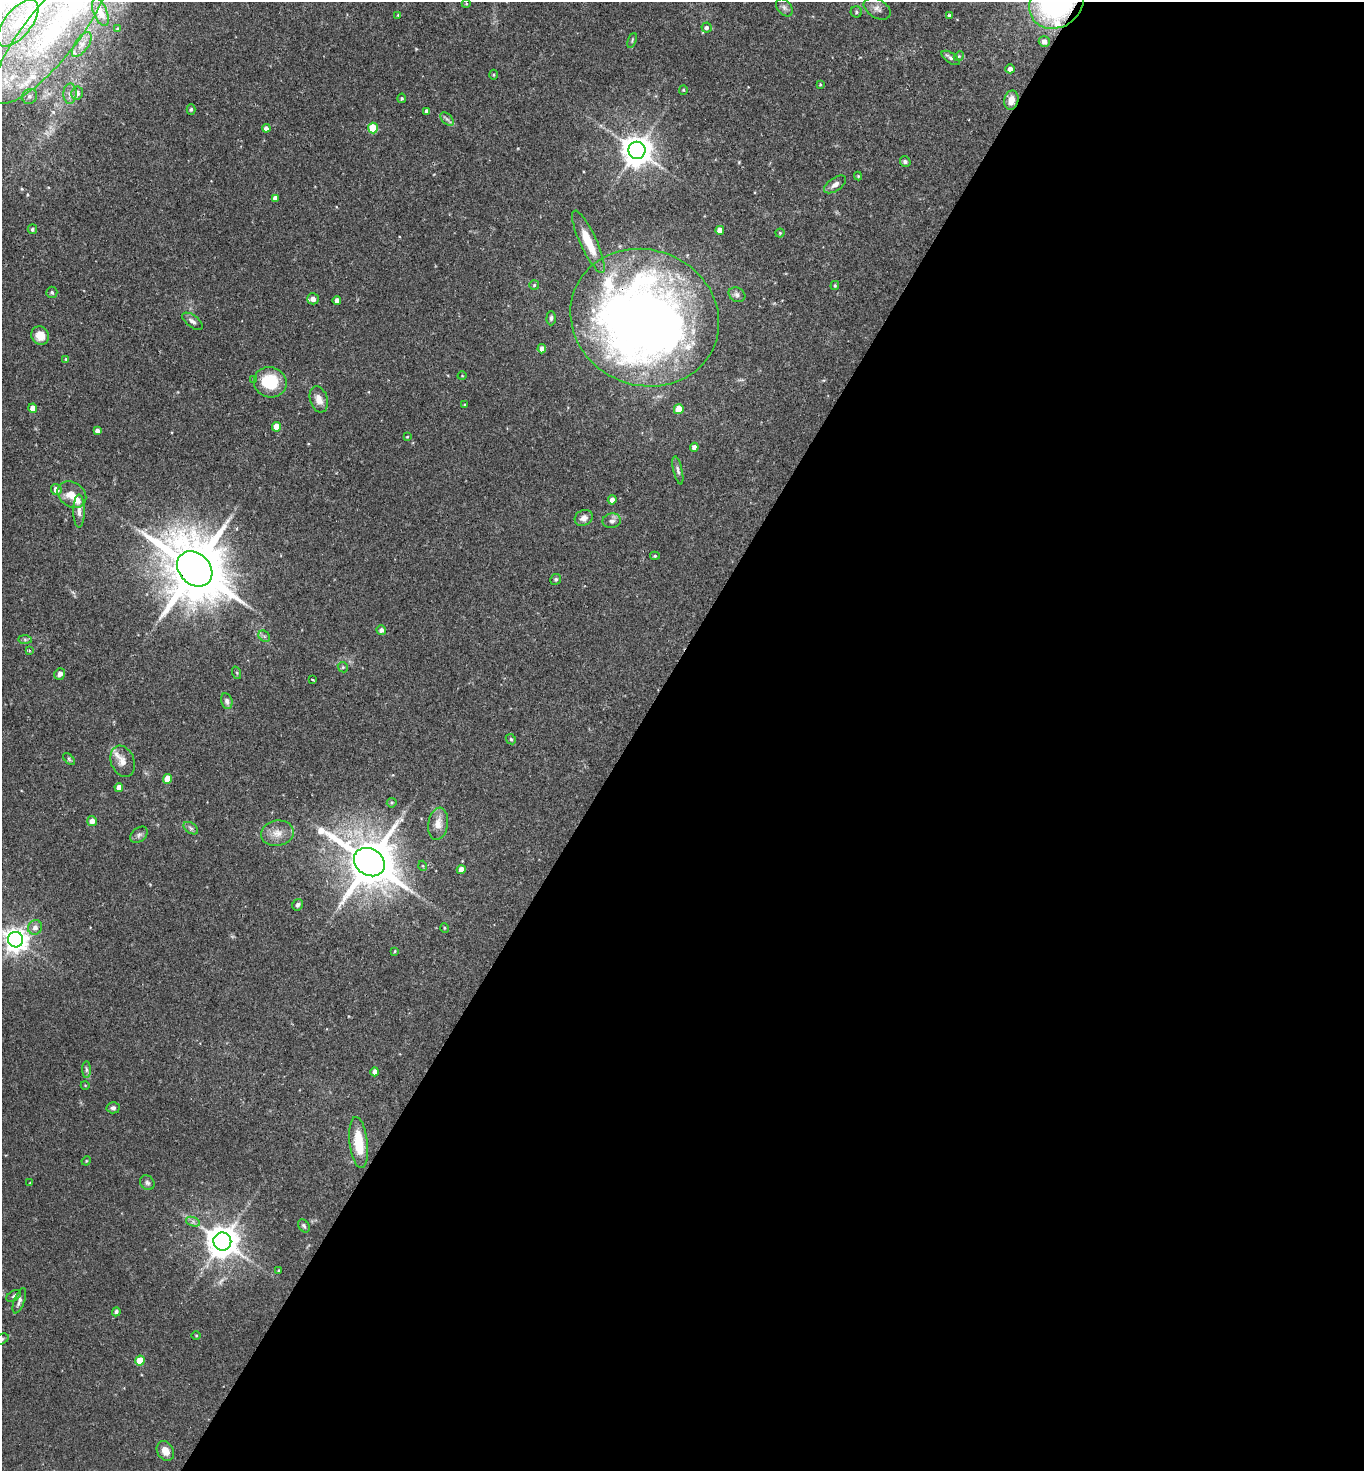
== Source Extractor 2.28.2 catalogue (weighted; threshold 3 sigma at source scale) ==
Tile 12 of 4 x 4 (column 4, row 3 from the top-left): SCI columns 4236-5597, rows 1472-2940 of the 5888 x 5882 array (HDU 1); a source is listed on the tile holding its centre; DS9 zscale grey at full resolution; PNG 1366 x 1473 px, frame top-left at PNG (2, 2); each listed source drawn as its Kron ellipse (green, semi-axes under 4 px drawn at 4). Shown black and unused: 54% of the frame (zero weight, under 2 of 3 exposures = <1% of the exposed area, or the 3 px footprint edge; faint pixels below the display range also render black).
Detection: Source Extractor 2.28.2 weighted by HDU 2 'WHT'; one run over the whole footprint, this tile lists its part. Background 0.0752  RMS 0.005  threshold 0.0223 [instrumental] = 3 sigma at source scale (4.5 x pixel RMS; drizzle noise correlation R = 1.50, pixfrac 1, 0.05/0.05 arcsec/px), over >= 5 px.
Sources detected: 129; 1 inside a brighter object's white glare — neither listed nor drawn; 8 inside a brighter listed object's ellipse — not listed separately; the other 120 listed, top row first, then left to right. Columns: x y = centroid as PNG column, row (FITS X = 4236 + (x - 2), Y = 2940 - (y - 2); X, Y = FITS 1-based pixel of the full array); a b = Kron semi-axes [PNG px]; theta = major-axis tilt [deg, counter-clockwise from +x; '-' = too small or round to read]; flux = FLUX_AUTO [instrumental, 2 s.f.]
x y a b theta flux
1056 3 28 24 38 110
466 4 4 3 - 0.38
784 8 10 7 -51 1.7
877 9 14 9 -31 2.9
100 12 15 6 -68 2.7
856 12 6 5 - 0.9
398 15 4 4 - 0.53
949 15 4 3 - 1.2
18 23 28 13 51 17
707 28 5 5 - 1.3
117 29 4 3 - 0.53
50 34 87 26 52 81
632 40 8 4 69 0.73
1044 41 5 5 - 2.8
82 44 14 6 55 3.2
959 56 5 4 - 0.67
951 58 10 5 -34 1.2
1010 69 4 4 - 2.5
494 75 5 3 - 0.51
820 84 4 3 - 0.47
683 90 5 4 - 0.58
77 93 6 6 - 2.4
70 94 10 6 89 2.2
30 96 8 7 - 1.5
402 98 4 4 - 0.67
1011 100 10 7 78 4.6
191 109 5 4 - 0.9
427 111 4 4 - 2
447 119 8 5 -44 1.3
266 128 4 4 - 2
373 128 5 5 - 15
637 150 8 8 - 780
905 162 5 5 - 1.3
858 176 4 4 - 0.47
835 184 12 6 34 2.5
275 198 4 4 - 2.5
32 229 5 4 - 0.98
720 230 4 4 - 5.2
780 233 4 4 - 0.61
588 242 34 8 -65 13
534 285 5 5 - 0.76
835 285 4 3 - 0.64
52 292 5 5 - 0.9
737 295 9 6 -27 1.7
313 299 6 5 - 3.1
337 301 4 4 - 3.2
551 318 7 4 88 1.1
645 318 75 68 -22 520
192 321 12 6 -37 1.9
40 336 9 8 - 5
542 349 4 4 - 2.5
66 359 4 3 - 0.61
462 376 5 3 - 0.39
254 379 4 4 - 0.55
270 382 16 15 - 20
319 399 13 9 -72 4.3
464 405 4 3 - 0.37
33 408 4 4 - 3.8
679 409 5 5 - 9.5
277 427 5 4 - 6.7
97 431 4 4 - 2.4
407 437 4 3 - 0.43
694 447 4 4 - 2.5
678 470 14 4 -77 1.4
56 490 5 5 - 4
72 494 15 12 -34 6.5
612 500 5 4 - 2.5
79 511 16 5 -90 2.7
584 518 9 7 27 2.9
612 521 9 7 10 1.9
655 556 5 4 - 0.7
195 569 20 15 -45 4300
556 579 6 5 - 0.83
381 630 5 4 - 1.9
264 636 6 5 - 0.97
25 639 7 4 0 0.82
29 651 4 3 - 0.5
343 667 5 4 - 0.78
237 673 6 4 -71 0.62
60 674 6 5 - 2.2
312 679 3 2 - 0.51
227 701 8 5 -76 1.7
511 739 5 4 - 0.64
69 759 7 4 -46 0.75
123 761 16 11 -69 4.6
168 779 5 4 - 8.8
119 787 4 4 - 2.8
392 803 5 4 - 0.67
92 821 5 5 - 3.2
438 824 16 10 80 5.2
191 828 8 5 -36 1.2
277 833 16 12 9 5.7
139 835 10 6 41 1.5
369 862 16 13 -34 2500
423 866 5 3 - 0.44
461 870 4 4 - 4.5
298 905 6 5 - 1.3
35 927 7 7 - 2.5
445 928 4 4 - 0.56
16 940 8 7 - 410
395 951 3 3 - 0.46
86 1070 8 4 -89 1.1
375 1072 4 4 - 2.6
85 1085 4 3 - 0.36
113 1108 6 5 - 1.5
359 1143 26 9 -83 16
86 1161 5 4 - 0.5
30 1183 3 3 - 0.34
147 1183 8 6 -45 1.3
193 1222 7 4 -19 1.1
304 1226 7 5 -54 0.94
222 1241 9 9 - 920
279 1271 4 3 - 0.65
14 1296 8 5 29 0.98
19 1301 13 5 70 2
116 1312 4 4 - 1.1
196 1335 5 3 - 0.41
2 1339 7 5 28 0.96
140 1361 5 5 - 9.2
165 1451 10 8 -58 4.9
Overlapping masked pixels (flux is a lower limit): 4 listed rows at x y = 1056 3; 1011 100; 645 318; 195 569
Isophote crosses this tile's border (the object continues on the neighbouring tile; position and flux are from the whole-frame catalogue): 3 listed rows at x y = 1056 3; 50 34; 2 1339